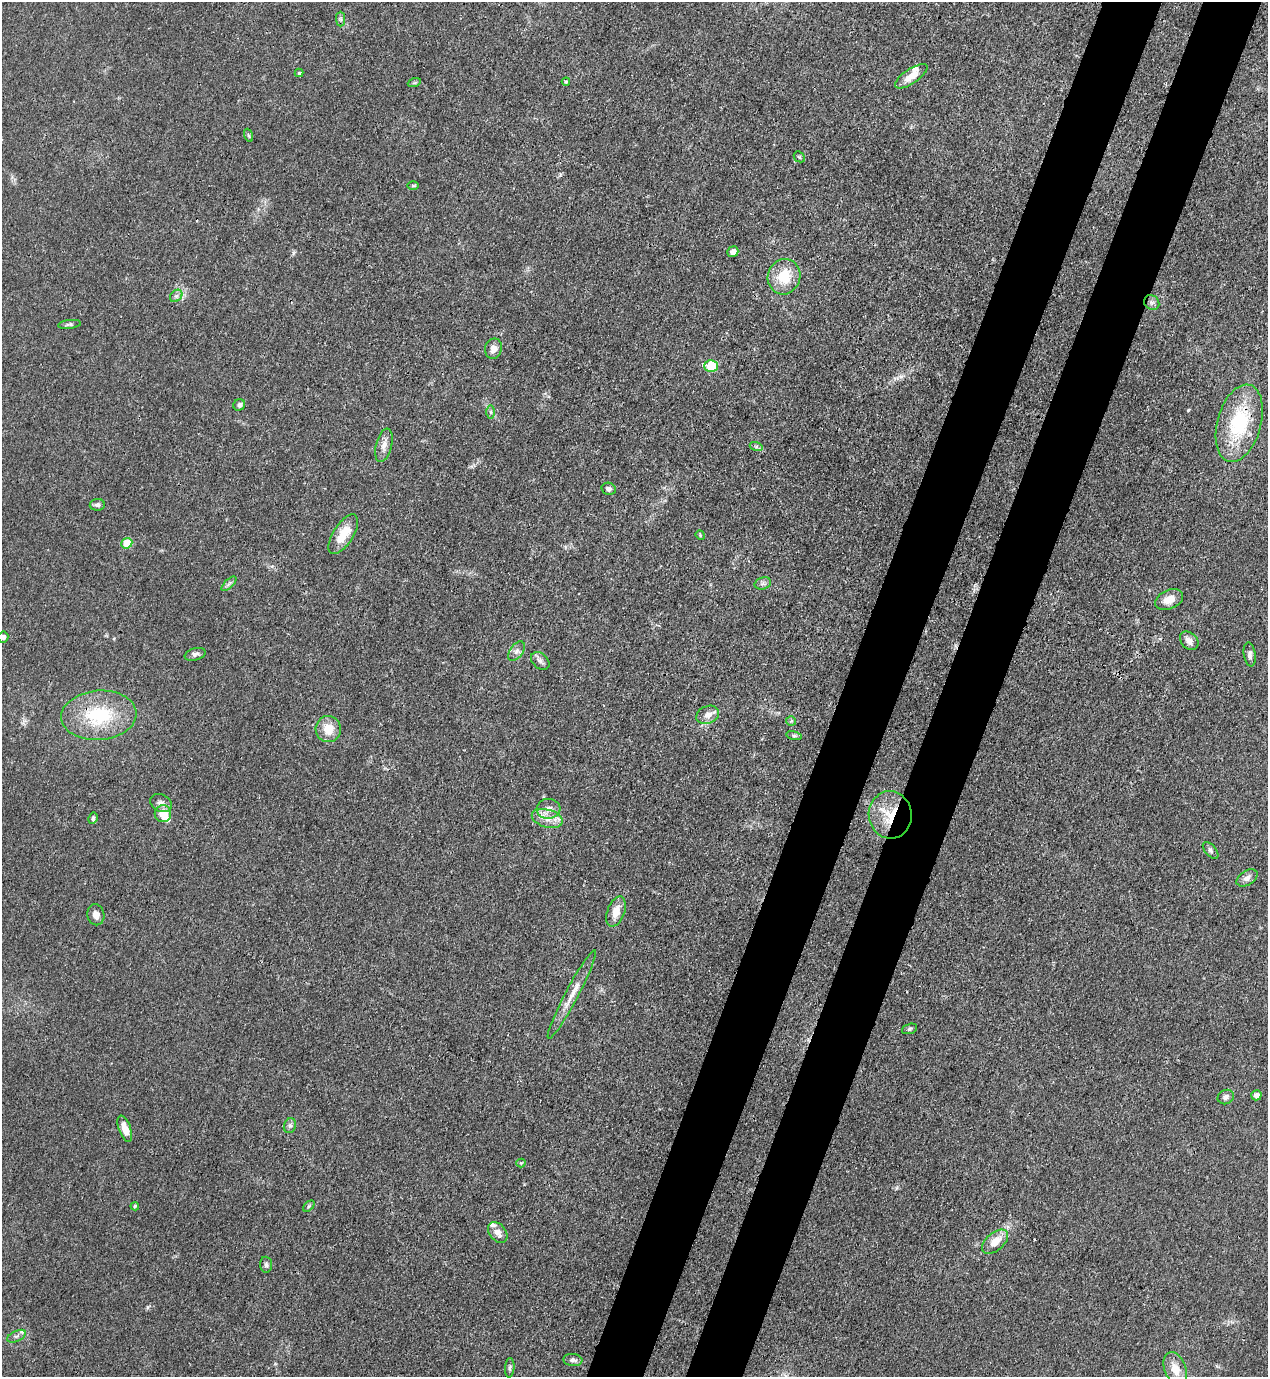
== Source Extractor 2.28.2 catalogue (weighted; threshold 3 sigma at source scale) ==
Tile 10 of 4 x 4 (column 2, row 3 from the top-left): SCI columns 1620-2885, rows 1416-2790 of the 5639 x 5578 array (HDU 1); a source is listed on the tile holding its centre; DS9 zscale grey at full resolution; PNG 1270 x 1379 px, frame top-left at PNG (2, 2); each listed source drawn as its Kron ellipse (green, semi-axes under 4 px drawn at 4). Shown black and unused: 9% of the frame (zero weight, under 3 of 4 exposures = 7% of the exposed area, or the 3 px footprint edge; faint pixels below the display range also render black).
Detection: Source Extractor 2.28.2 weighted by HDU 2 'WHT'; one run over the whole footprint, this tile lists its part. Background 0.0149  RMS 0.0024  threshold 0.011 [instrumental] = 3 sigma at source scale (4.5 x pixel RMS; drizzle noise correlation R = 1.50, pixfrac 1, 0.05/0.05 arcsec/px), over >= 5 px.
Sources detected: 68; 3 inside a brighter listed object's ellipse — not listed separately; the other 65 listed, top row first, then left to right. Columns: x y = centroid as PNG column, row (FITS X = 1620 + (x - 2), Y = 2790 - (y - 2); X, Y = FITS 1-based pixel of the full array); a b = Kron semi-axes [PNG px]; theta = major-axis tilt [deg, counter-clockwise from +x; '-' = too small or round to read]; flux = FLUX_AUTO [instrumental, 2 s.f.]
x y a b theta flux
341 19 7 4 -89 0.51
299 73 4 4 - 0.31
911 76 19 7 34 3.5
566 82 4 4 - 0.33
414 83 7 4 18 0.34
248 135 6 4 -71 0.34
799 157 6 5 - 0.33
413 186 6 4 -1 0.29
733 252 6 5 - 1.5
784 277 18 16 76 7.1
176 296 7 5 44 0.67
1152 303 8 7 - 0.82
69 324 11 4 6 0.52
493 349 10 8 77 1.7
711 366 7 6 - 14
239 405 6 5 - 0.71
491 412 6 4 -89 0.49
1239 423 40 22 74 17
384 445 17 8 76 1.8
756 446 6 4 -18 0.49
609 489 7 6 - 0.8
97 505 7 6 - 0.62
343 534 22 10 57 5.1
700 535 5 4 - 0.23
127 543 6 5 - 8.3
763 583 8 6 17 0.72
229 584 9 3 45 0.48
1169 599 15 9 25 2.8
3 637 5 5 - 0.73
1189 641 10 8 -44 1.5
516 651 11 6 53 1
195 654 10 6 15 0.88
1250 654 12 6 -81 0.83
540 661 10 7 -41 1
99 715 38 24 4 17
708 715 12 8 22 1.8
791 721 5 5 - 0.36
328 729 13 12 - 4.2
794 736 7 4 -14 0.43
161 803 11 8 -25 1.2
548 809 12 10 6 2
163 814 8 8 - 4.3
890 815 24 21 -83 8.8
93 818 6 4 61 0.56
547 818 16 9 -15 2.7
1211 850 10 5 -49 0.62
1247 878 11 7 32 1.2
616 912 16 8 70 2.9
96 915 10 8 -79 1.7
572 994 50 6 62 4
910 1029 8 5 18 0.47
1256 1095 5 5 - 1.2
1226 1097 8 7 - 0.89
290 1126 7 6 - 0.7
125 1129 14 6 -71 2.5
521 1163 4 4 - 0.25
135 1206 4 3 - 0.3
309 1206 7 4 45 0.36
498 1232 11 8 -52 1.6
995 1242 15 9 41 3.6
266 1265 8 6 -86 0.62
17 1336 10 5 26 0.75
573 1360 9 6 -6 0.87
510 1368 10 4 86 0.56
1175 1369 18 10 -69 3.5
Overlapping masked pixels (flux is a lower limit): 3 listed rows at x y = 1239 423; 99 715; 890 815
Isophote crosses this tile's border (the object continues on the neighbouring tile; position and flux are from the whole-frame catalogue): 1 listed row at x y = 3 637